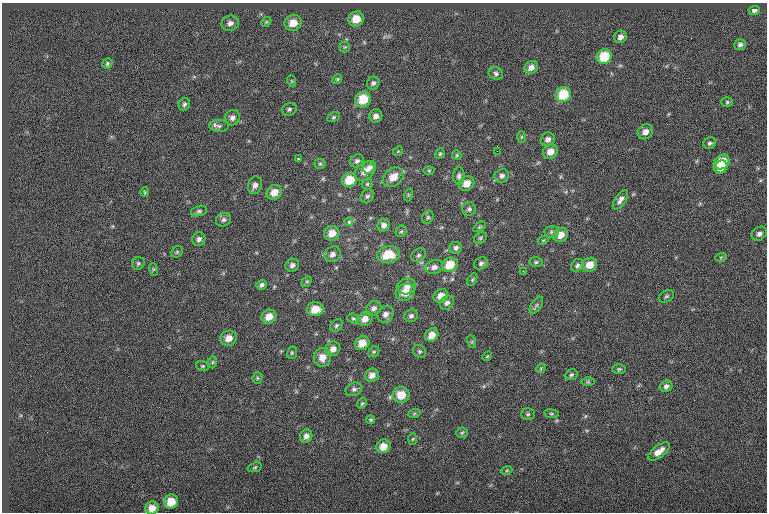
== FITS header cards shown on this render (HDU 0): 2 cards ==
NAXIS1  =                  765
NAXIS2  =                  510

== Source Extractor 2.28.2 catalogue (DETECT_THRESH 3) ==
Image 765 x 510 px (HDU 0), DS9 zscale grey, 1 PNG px = 1 image px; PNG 769 x 514 px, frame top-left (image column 1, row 510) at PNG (2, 3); each listed source drawn as its Kron ellipse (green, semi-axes under 4 px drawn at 4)
Background -0.0866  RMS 7.1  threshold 21.2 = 3 sigma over >= 5 px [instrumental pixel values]
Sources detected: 136; all 136 listed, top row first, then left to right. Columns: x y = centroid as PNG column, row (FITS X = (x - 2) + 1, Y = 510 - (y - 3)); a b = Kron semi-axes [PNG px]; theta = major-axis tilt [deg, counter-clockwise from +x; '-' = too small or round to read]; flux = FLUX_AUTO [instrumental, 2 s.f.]
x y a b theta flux
754 10 6 4 5 1300
356 19 8 7 - 6800
266 22 5 4 - 620
230 23 9 7 16 2000
293 23 9 8 - 6100
620 37 6 6 - 2100
740 45 6 5 - 1300
345 47 5 5 - 680
604 57 8 7 - 13000
107 64 5 4 - 740
531 67 7 6 - 2600
496 73 7 6 - 1300
337 79 5 4 - 660
292 81 5 3 - 390
373 83 6 6 - 1300
563 95 8 7 - 14000
363 99 8 7 - 11000
727 102 6 5 - 670
184 104 6 5 - 1000
289 109 8 6 21 1100
376 116 6 6 - 2200
333 117 7 4 27 740
232 118 8 7 - 1800
219 126 10 6 -2 1600
645 132 8 7 - 2800
521 137 6 4 88 590
548 140 7 7 - 2200
710 143 6 6 - 1000
398 151 5 4 - 480
497 151 2 2 - 1100
550 152 8 7 - 4300
440 154 5 4 - 640
457 155 5 4 - 560
298 158 3 3 - 660
357 161 7 6 - 1300
722 162 8 6 34 11000
320 164 5 5 - 620
370 167 7 6 - 1700
721 167 7 6 - 6600
429 170 6 4 1 510
365 171 11 8 42 4700
459 176 9 6 90 1400
502 176 7 6 - 1600
393 177 11 8 40 6100
350 180 8 7 - 9400
467 183 8 7 - 4700
367 184 5 5 - 840
255 185 9 7 71 2200
145 192 5 4 - 540
274 192 8 7 - 5000
408 195 6 4 72 630
367 196 7 6 - 1200
620 200 11 5 56 2200
469 209 7 6 - 1200
199 211 8 5 14 1100
428 217 7 5 63 870
223 220 8 6 24 1300
349 222 4 4 - 1300
384 225 6 6 - 2200
479 227 7 3 35 600
401 231 6 5 - 700
552 232 7 6 - 1100
332 233 8 7 - 5400
759 234 8 6 36 1800
561 235 8 7 - 4200
480 238 7 5 34 810
199 239 7 6 - 1600
543 240 6 4 26 580
456 248 6 6 - 1300
177 252 6 5 - 670
332 254 8 7 - 2300
388 255 11 8 11 11000
419 255 8 6 32 1100
721 257 5 3 - 470
536 262 7 5 1 890
138 263 6 6 - 890
481 263 7 5 28 1400
292 265 7 6 - 1600
450 265 8 7 - 8500
577 265 7 5 47 1200
590 265 7 6 - 5400
434 267 9 7 22 2100
153 269 6 4 -72 520
523 271 3 2 - 340
472 280 7 4 59 600
307 281 6 4 44 560
262 285 5 4 - 1300
407 286 9 8 - 3300
405 292 10 8 22 5900
441 296 8 6 37 3600
666 296 8 5 30 940
447 303 7 6 - 1700
536 305 9 5 57 1100
374 308 8 7 - 1900
315 309 8 7 - 6400
385 314 9 7 46 2400
411 316 7 6 - 1200
269 317 8 6 35 4800
353 318 6 5 - 710
365 319 8 7 - 3600
336 326 7 5 48 1000
432 335 7 6 - 4300
229 338 8 7 - 3900
472 342 6 4 -73 590
362 343 8 6 38 5300
333 349 7 7 - 2600
419 351 7 6 - 870
374 352 6 5 - 630
292 353 6 5 - 690
487 356 5 4 - 520
322 357 9 8 - 4600
213 362 6 4 88 620
203 366 6 5 - 720
541 368 5 4 - 520
619 369 7 4 1 760
372 375 7 6 - 2800
571 375 6 5 - 910
257 378 5 5 - 700
588 382 6 4 0 660
666 386 6 5 - 1500
354 389 8 6 26 1400
401 395 8 8 - 7500
362 403 5 4 - 570
414 414 6 4 20 690
528 414 7 5 1 900
551 414 7 3 -8 610
371 420 4 4 - 680
462 433 6 5 - 760
306 436 7 6 - 2000
413 439 5 3 - 510
383 446 7 6 - 5200
659 451 13 6 37 4200
255 467 7 4 19 690
507 470 5 3 - 530
171 502 7 7 - 7200
152 508 7 6 - 4300
At the frame edge (FLAGS 8, measured only in part): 1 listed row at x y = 152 508